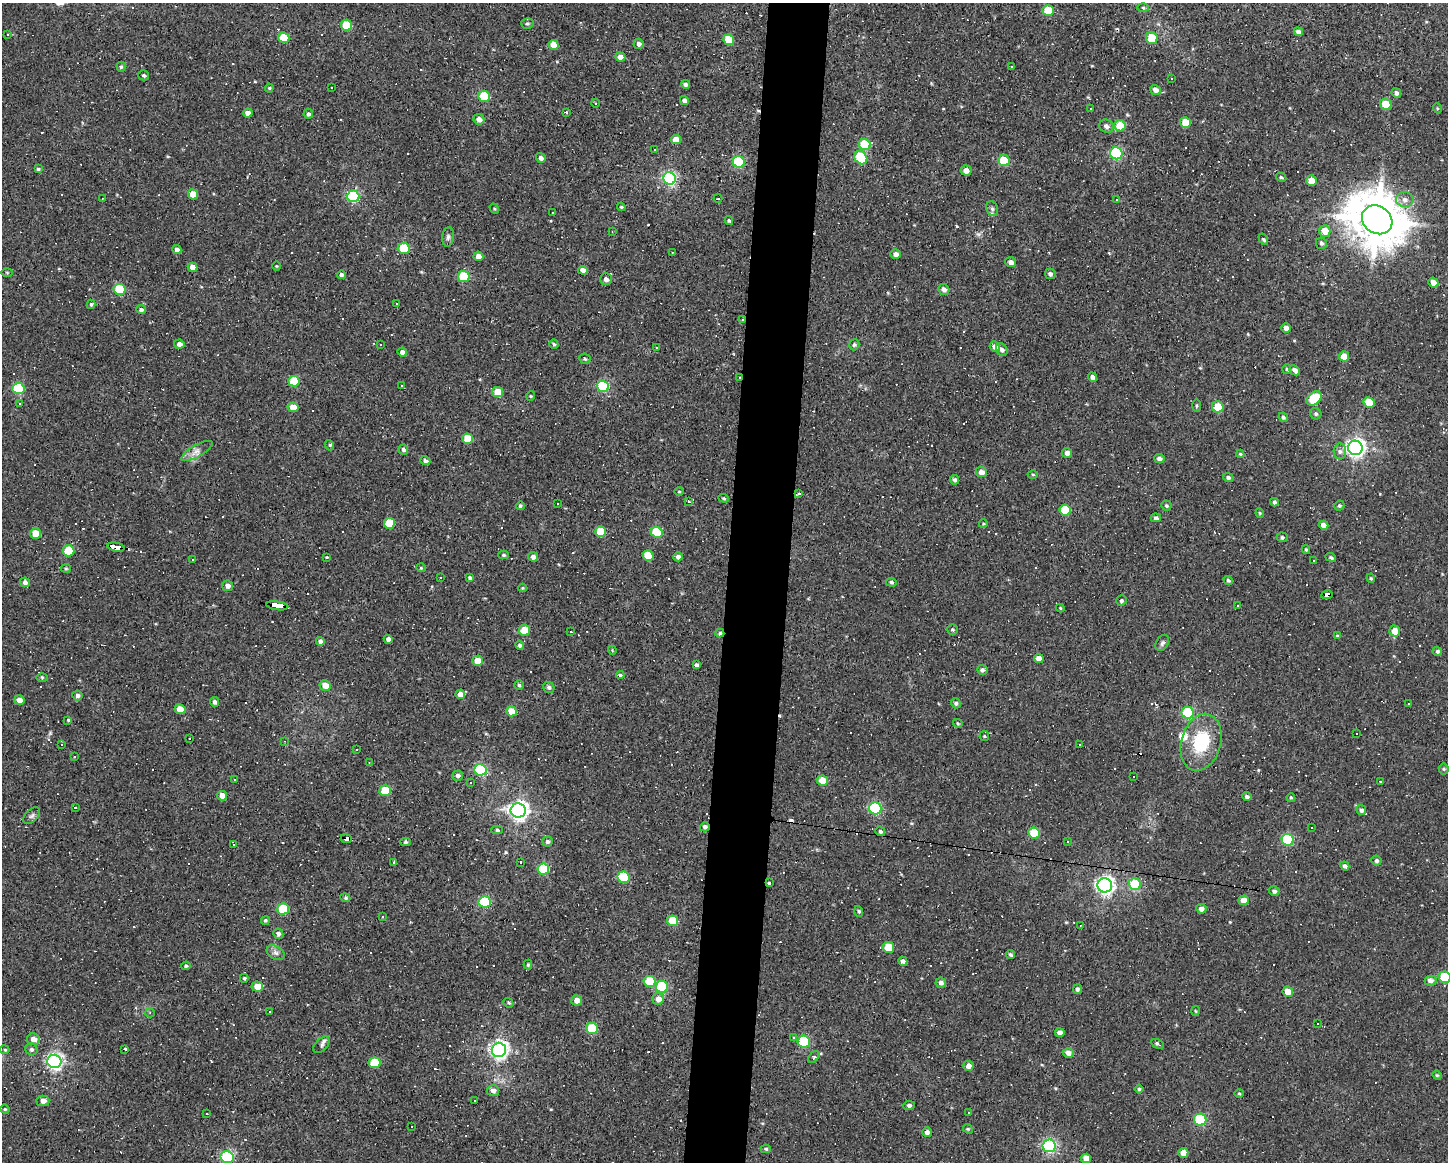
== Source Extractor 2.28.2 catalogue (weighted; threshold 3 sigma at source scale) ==
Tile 8 of 3 x 4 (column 2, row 3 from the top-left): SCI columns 1553-2998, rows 1161-2320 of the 4664 x 4640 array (HDU 1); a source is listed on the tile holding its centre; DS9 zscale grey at full resolution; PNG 1450 x 1164 px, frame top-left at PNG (2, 3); each listed source drawn as its Kron ellipse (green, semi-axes under 4 px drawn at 4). Shown black and unused: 4% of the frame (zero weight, under 3 of 4 exposures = <1% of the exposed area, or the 3 px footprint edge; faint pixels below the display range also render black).
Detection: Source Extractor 2.28.2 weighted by HDU 2 'WHT'; one run over the whole footprint, this tile lists its part. Background 0.037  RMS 0.0064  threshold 0.0288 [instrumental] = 3 sigma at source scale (4.5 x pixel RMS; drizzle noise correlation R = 1.50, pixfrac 1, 0.05/0.05 arcsec/px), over >= 5 px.
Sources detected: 442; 120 cosmic-ray / hot-pixel residue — neither listed nor drawn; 1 inside a brighter listed object's ellipse — not listed separately; the other 321 listed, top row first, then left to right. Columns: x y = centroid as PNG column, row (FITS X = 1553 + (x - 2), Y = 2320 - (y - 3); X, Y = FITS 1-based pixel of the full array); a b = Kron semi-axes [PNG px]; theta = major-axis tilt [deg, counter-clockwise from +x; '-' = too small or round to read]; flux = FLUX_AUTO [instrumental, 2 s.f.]
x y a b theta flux
1143 8 6 4 -1 0.77
1048 10 5 5 - 16
527 23 6 5 - 1.1
347 25 6 5 - 25
1298 32 4 4 - 2.5
7 34 3 2 - 0.46
284 38 6 5 - 17
1152 38 6 5 - 18
729 40 5 5 - 17
639 44 5 5 - 2.3
554 45 5 5 - 8.9
620 57 5 4 - 5.1
1012 66 3 3 - 2.2
121 67 5 4 - 1
144 75 5 5 - 1
1171 78 3 2 - 0.6
685 84 4 4 - 1.9
332 87 2 2 - 0.42
269 88 4 4 - 0.72
1155 90 5 4 - 2.9
1396 93 5 4 - 2
484 96 6 5 - 32
684 101 4 4 - 2.3
595 103 4 3 - 0.47
1385 104 6 5 - 10
1091 108 3 3 - 2.5
1437 108 5 3 - 0.62
566 112 3 3 - 1.9
248 113 5 4 - 4.2
308 114 5 4 - 1.5
479 119 5 5 - 3.5
1185 122 5 5 - 12
1106 126 7 6 - 2.6
1120 126 6 5 - 16
676 140 5 4 - 8.7
865 144 6 5 - 22
655 149 3 2 - 0.42
1116 153 6 6 - 69
541 158 5 4 - 1.9
861 158 7 6 - 46
1004 161 6 5 - 27
739 162 6 5 - 55
38 169 4 3 - 0.95
966 170 5 5 - 3.5
1281 177 5 4 - 0.92
670 178 6 6 - 140
1311 181 5 5 - 8.4
193 194 5 5 - 8.6
353 196 6 6 - 78
718 198 4 2 - 1
102 199 3 2 - 0.41
1117 199 2 2 - 0.72
1405 200 8 7 - 3.2
621 207 4 3 - 0.7
494 208 5 4 - 0.81
992 209 7 5 -67 1.7
553 213 3 2 - 0.8
1377 220 16 13 -37 3000
729 221 4 3 - 0.89
612 231 3 2 - 0.4
1325 231 6 5 - 7.2
448 237 9 5 82 1.7
1263 239 6 4 -57 1.3
1321 243 6 5 - 1.4
404 248 6 5 - 28
177 250 4 4 - 2.7
672 252 2 2 - 0.58
896 254 5 4 - 2.7
478 256 5 4 - 3.6
1011 262 6 5 - 2.5
276 266 5 3 - 0.54
193 267 5 4 - 5.1
583 270 5 4 - 3.6
7 272 5 3 - 0.63
1050 274 5 5 - 1.8
341 275 4 4 - 1.7
464 277 6 5 - 33
606 279 6 6 - 2.7
1433 282 5 4 - 4.4
119 289 6 5 - 27
944 289 6 5 - 2.4
396 303 3 2 - 0.57
91 304 4 4 - 1.1
141 310 5 4 - 1.9
743 319 3 3 - 1.7
1286 328 5 4 - 3.2
179 344 5 4 - 2.5
380 344 2 2 - 0.47
554 344 5 4 - 1.1
854 345 6 5 - 1.1
656 347 3 2 - 0.55
995 347 5 5 - 3.1
1002 350 6 5 - 2.2
402 352 5 4 - 2.8
1344 356 5 5 - 9
585 359 6 5 - 1
1287 369 5 4 - 1
1295 370 6 4 -45 3.9
739 377 2 2 - 0.54
1092 377 5 4 - 2.6
294 381 6 5 - 23
401 386 3 3 - 1
603 386 6 5 - 64
18 388 6 5 - 46
497 392 5 5 - 11
530 396 5 3 - 0.61
1314 398 8 6 40 28
1369 402 6 5 - 17
19 404 3 2 - 0.52
1196 406 6 3 90 0.77
293 407 5 5 - 8
1218 407 6 5 - 13
1316 414 6 5 - 1.3
1283 417 5 4 - 1.1
468 439 5 5 - 15
329 445 5 3 - 0.87
1355 448 7 7 - 280
403 450 5 4 - 1.4
197 451 17 6 30 3.9
1340 452 8 6 -89 2
1067 453 5 5 - 2.8
1240 454 4 4 - 0.83
1159 459 5 4 - 2.4
425 461 5 4 - 1.6
981 472 5 5 - 4.2
1033 474 5 3 - 0.58
1228 478 5 4 - 1.5
955 480 5 4 - 1.7
679 492 5 3 - 0.55
799 494 3 3 - 3.3
724 498 5 4 - 0.81
689 502 3 3 - 10
1274 502 4 3 - 1.3
557 503 2 2 - 0.52
520 506 4 4 - 1
1166 506 5 5 - 0.96
1339 506 5 4 - 1.1
1065 510 5 5 - 29
1260 513 4 4 - 0.71
1156 518 5 4 - 1.8
389 523 5 5 - 21
983 524 4 3 - 0.54
1324 525 5 4 - 4.4
601 532 5 5 - 20
657 532 6 5 - 30
36 534 5 5 - 13
1282 537 5 4 - 1
116 547 9 4 -11 140
1306 550 4 3 - 0.88
68 551 6 5 - 23
504 555 5 4 - 1.1
648 556 5 5 - 17
327 557 3 3 - 0.45
533 557 5 4 - 3
678 557 4 4 - 2.2
1331 557 5 4 - 1.2
193 560 3 2 - 0.87
1313 560 2 2 - 0.6
66 568 5 4 - 0.78
421 568 4 4 - 0.68
440 577 2 2 - 0.48
470 578 4 3 - 1.3
1371 578 5 4 - 0.9
1228 580 5 4 - 1.1
25 582 5 4 - 1.9
891 582 5 4 - 1.1
228 586 5 5 - 2.7
522 588 4 3 - 0.69
1327 595 5 4 - 65
1121 601 5 5 - 0.97
1237 605 3 3 - 2.2
277 606 11 3 -8 280
1060 608 4 4 - 0.56
524 630 5 5 - 12
953 630 5 5 - 1
1395 631 5 5 - 7.8
571 632 3 3 - 6.1
720 633 4 4 - 1.2
1337 636 4 4 - 0.65
388 639 4 4 - 2.4
320 641 4 4 - 2.4
1162 643 9 6 61 1.6
520 645 5 4 - 1.4
612 650 4 3 - 0.56
1437 651 5 4 - 1
1039 658 5 4 - 5.1
477 661 5 5 - 7.5
696 665 4 4 - 1.8
982 670 5 5 - 1.6
620 675 4 3 - 0.85
42 677 6 4 -1 0.73
325 685 5 5 - 5.7
519 685 5 4 - 1.1
549 687 6 5 - 1.5
460 694 5 4 - 4.9
77 696 5 5 - 1.9
19 700 5 4 - 3.9
214 702 5 4 - 1.6
956 703 5 4 - 1.4
1409 703 3 2 - 1.1
180 709 5 5 - 7.7
511 711 5 5 - 12
1188 713 6 6 - 56
68 720 4 4 - 0.92
958 723 5 3 - 0.76
1356 733 3 2 - 0.86
984 736 5 5 - 0.77
189 738 3 3 - 4.4
284 741 4 4 - 0.61
1201 742 29 20 74 32
61 744 3 3 - 1.6
1080 744 3 2 - 0.92
357 750 3 2 - 1
74 757 3 2 - 0.47
369 763 3 3 - 0.55
1444 769 5 5 - 0.89
480 770 6 6 - 73
458 776 5 5 - 2.1
1134 776 3 3 - 1.2
234 779 3 3 - 1.3
823 780 5 5 - 11
1381 781 3 3 - 1.3
471 782 3 3 - 0.65
385 791 5 5 - 24
222 796 5 4 - 6.2
1247 796 5 4 - 1.5
1291 797 4 3 - 0.63
75 807 3 3 - 0.69
875 808 6 6 - 70
518 810 7 7 - 300
1361 810 5 4 - 1.9
32 816 10 6 44 1.7
705 827 5 4 - 1.5
1311 828 3 2 - 0.71
497 830 5 4 - 1
880 831 5 4 - 1.2
1034 833 6 5 - 23
346 839 5 3 - 45
1288 840 6 6 - 52
405 842 5 4 - 1.2
547 842 5 5 - 1.6
1067 842 3 3 - 30
234 844 3 3 - 0.82
1376 861 5 5 - 1.3
393 862 3 3 - 22
520 862 3 3 - 1.1
1345 866 5 4 - 1.5
543 869 6 5 - 38
623 877 6 5 - 53
769 883 3 3 - 3.1
1135 884 6 6 - 32
1105 885 7 7 - 260
1274 891 5 5 - 1.6
345 898 5 4 - 0.85
1244 900 5 5 - 6.1
485 902 6 5 - 58
283 909 6 5 - 29
1201 909 5 5 - 2.8
859 911 5 3 - 0.94
382 917 2 2 - 0.53
265 920 4 4 - 0.92
672 921 6 5 - 23
1081 925 4 2 - 0.55
278 934 5 5 - 1.8
888 947 5 5 - 16
276 953 9 6 -30 2.3
1010 954 4 4 - 1
903 961 5 4 - 1.9
528 965 5 4 - 1
186 966 4 4 - 0.97
1445 977 6 5 - 29
244 978 4 4 - 0.83
649 981 6 5 - 23
1431 981 6 5 - 2.7
941 983 5 5 - 2
257 986 5 5 - 8.2
662 987 6 5 - 51
1077 989 5 4 - 1.6
1288 992 5 5 - 8.6
658 999 6 5 - 4.8
577 1000 5 5 - 4.5
508 1003 5 4 - 0.87
270 1011 2 2 - 0.43
1195 1011 5 3 - 0.59
150 1013 5 4 - 0.87
1317 1023 2 2 - 0.48
592 1028 6 5 - 34
1060 1033 5 4 - 3
794 1037 4 3 - 0.63
33 1039 6 6 - 4.3
804 1042 6 6 - 57
1157 1044 7 3 -27 1.2
321 1045 10 6 46 1.8
31 1049 6 5 - 1.5
125 1049 3 2 - 2
5 1050 5 4 - 0.8
499 1050 7 7 - 250
1068 1053 5 5 - 3.4
814 1057 6 4 53 1.2
54 1061 7 6 - 200
375 1063 6 5 - 23
968 1066 5 5 - 3.6
1437 1075 5 4 - 0.78
1139 1089 4 4 - 0.96
493 1091 6 5 - 2.6
1239 1093 5 3 - 0.66
43 1101 6 5 - 3.1
474 1101 2 2 - 0.7
909 1105 6 4 8 2
5 1109 5 4 - 0.65
969 1113 3 2 - 1.1
207 1114 3 3 - 0.9
1200 1120 6 6 - 56
411 1126 3 2 - 0.97
968 1129 5 4 - 0.69
927 1132 5 5 - 2.7
1049 1146 6 6 - 120
766 1149 5 4 - 0.87
1183 1153 5 5 - 5
227 1157 6 6 - 73
1086 1158 5 4 - 4.7
Overlapping masked pixels (flux is a lower limit): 9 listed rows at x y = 743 319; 739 377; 116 547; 1327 595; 277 606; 720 633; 705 827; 346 839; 769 883
Isophote crosses this tile's border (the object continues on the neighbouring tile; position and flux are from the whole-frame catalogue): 2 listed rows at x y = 1445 977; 227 1157